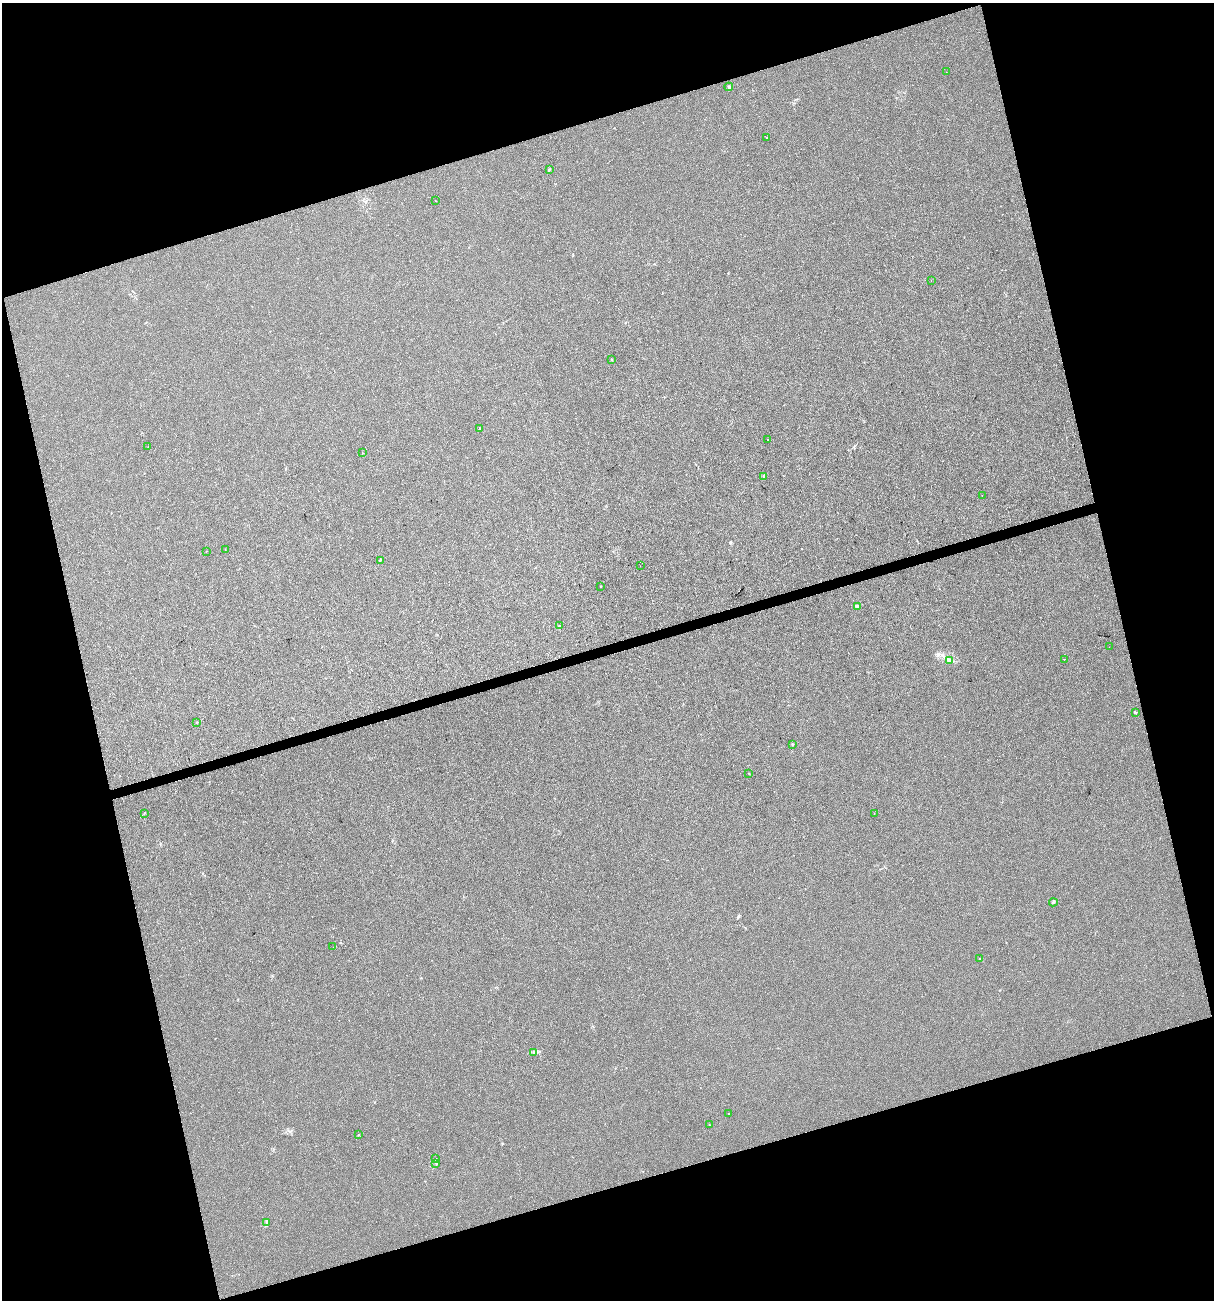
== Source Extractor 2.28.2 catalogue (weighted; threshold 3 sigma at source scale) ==
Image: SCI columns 101-4946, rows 1-5191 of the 4995 x 5192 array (HDU 1 of 3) = the unmasked area's bounding box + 8 px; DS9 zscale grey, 4 x 4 block average (1 PNG px = mean of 4 x 4 image px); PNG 1216 x 1302 px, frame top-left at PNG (2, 3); each listed source drawn as its Kron ellipse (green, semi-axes under 4 px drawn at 4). Shown black and unused: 34% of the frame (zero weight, under 3 of 4 exposures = <1% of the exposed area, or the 3 px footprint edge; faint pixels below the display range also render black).
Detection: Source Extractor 2.28.2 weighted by HDU 2 'WHT'. Background 0.00113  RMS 0.0028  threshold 0.0127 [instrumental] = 3 sigma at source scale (4.5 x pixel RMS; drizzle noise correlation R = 1.50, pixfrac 1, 0.0396/0.0396 arcsec/px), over >= 5 px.
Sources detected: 42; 1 cosmic-ray / hot-pixel residue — neither listed nor drawn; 1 coinciding with a brighter row at this scale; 1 inside a brighter listed object's ellipse — not listed separately; the other 39 listed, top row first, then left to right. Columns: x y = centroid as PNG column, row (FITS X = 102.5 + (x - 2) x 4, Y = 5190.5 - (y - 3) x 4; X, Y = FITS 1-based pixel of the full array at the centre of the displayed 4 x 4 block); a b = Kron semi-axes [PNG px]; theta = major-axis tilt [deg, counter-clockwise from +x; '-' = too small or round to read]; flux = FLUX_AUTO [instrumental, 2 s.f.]
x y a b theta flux
946 72 2 2 - 0.26
729 87 4 2 - 2.8
767 138 2 2 - 0.48
549 169 3 2 - 1.2
436 201 2 2 - 0.46
931 281 2 2 - 0.43
612 360 2 2 - 1.5
480 429 2 2 - 2.1
767 440 2 2 - 0.35
148 447 2 2 - 0.65
362 453 2 2 - 0.65
764 476 2 2 - 0.92
982 496 2 2 - 1.6
225 550 2 2 - 0.6
206 551 2 2 - 0.32
380 560 2 2 - 0.7
640 566 2 2 - 0.25
600 586 2 2 - 0.43
858 606 3 2 - 6.7
559 625 2 2 - 0.69
1109 647 2 2 - 0.27
1064 659 2 2 - 34
950 660 2 2 - 0.98
1135 712 3 2 - 1.4
197 723 2 2 - 0.8
792 744 3 2 - 1.2
749 773 2 2 - 0.65
144 813 2 2 - 0.49
874 813 2 2 - 0.53
1053 902 4 3 - 2.1
333 947 2 2 - 0.27
980 959 2 2 - 1.1
534 1052 2 2 - 1.2
729 1113 2 2 - 1
709 1125 2 2 - 0.55
358 1135 2 2 - 0.73
436 1159 2 2 - 0.46
435 1163 2 2 - 0.56
267 1222 4 2 - 3.5
Diffuse or blended objects may show on this block-average render without a row.